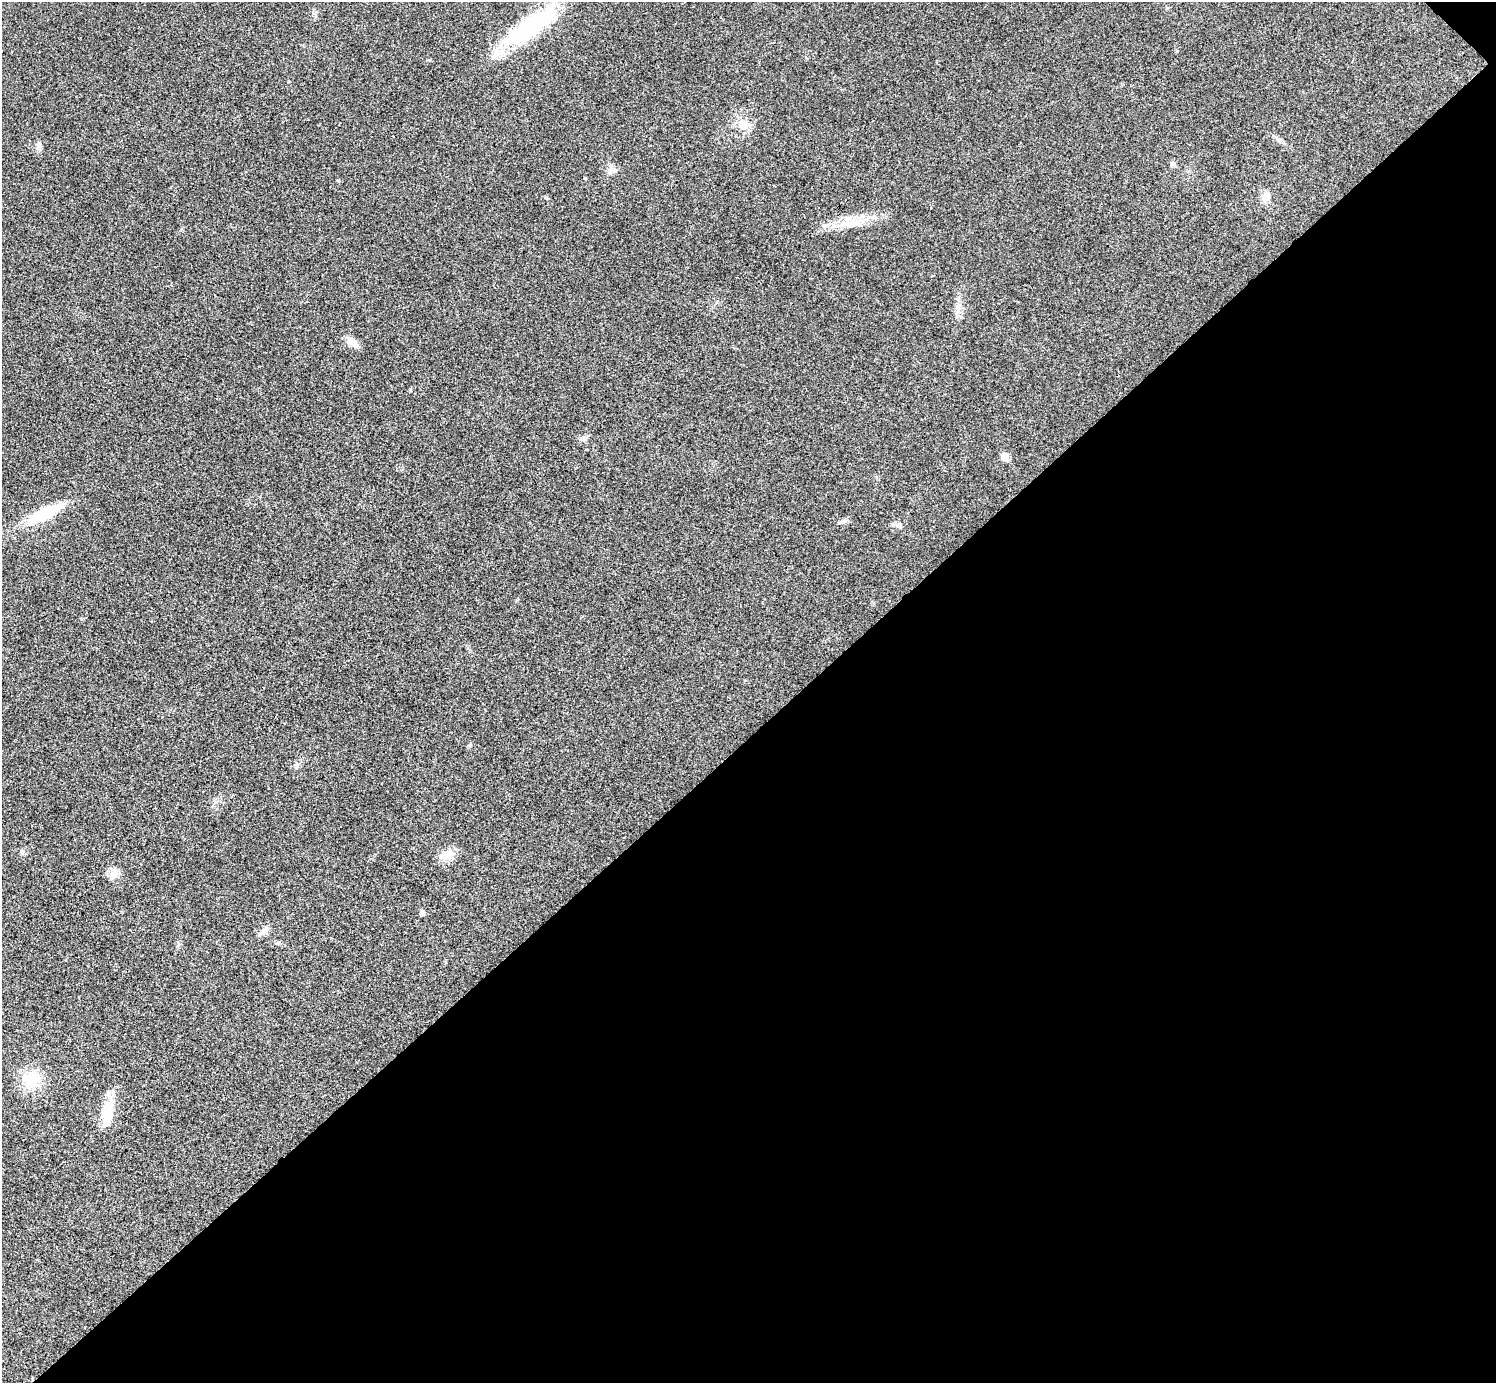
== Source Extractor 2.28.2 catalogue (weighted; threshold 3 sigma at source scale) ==
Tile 12 of 4 x 4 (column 4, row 3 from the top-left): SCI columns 4487-5980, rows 1682-3062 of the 5983 x 5983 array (HDU 1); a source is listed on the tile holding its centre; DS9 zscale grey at full resolution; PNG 1498 x 1385 px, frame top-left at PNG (2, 2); no overlay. Shown black and unused: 47% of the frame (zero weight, under 3 of 4 exposures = <1% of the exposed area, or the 3 px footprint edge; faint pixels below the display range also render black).
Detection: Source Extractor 2.28.2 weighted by HDU 2 'WHT'; one run over the whole footprint, this tile lists its part. Background 0.0211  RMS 0.0055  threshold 0.0246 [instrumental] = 3 sigma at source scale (4.5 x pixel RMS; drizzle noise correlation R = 1.50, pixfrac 1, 0.05/0.05 arcsec/px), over >= 5 px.
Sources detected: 21; all 21 listed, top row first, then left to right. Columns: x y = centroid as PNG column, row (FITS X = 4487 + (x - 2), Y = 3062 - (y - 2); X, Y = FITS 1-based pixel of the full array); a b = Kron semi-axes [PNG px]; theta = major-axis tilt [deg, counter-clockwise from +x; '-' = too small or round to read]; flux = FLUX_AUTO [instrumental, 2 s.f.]
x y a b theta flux
1167 8 5 5 - 0.65
530 27 75 21 37 55
743 124 12 11 - 7.7
39 146 11 7 81 2.3
1173 164 6 5 - 2.4
614 170 11 6 -16 2.3
1265 196 12 10 51 4.2
854 222 37 12 12 14
958 306 13 5 56 2.3
352 342 16 9 -31 4.7
1004 457 5 5 - 9.5
44 513 42 13 27 24
843 521 11 5 16 1.7
899 526 10 5 -26 1.6
22 852 7 5 -74 1.2
448 854 15 13 35 5.9
114 874 14 12 37 4.4
422 912 5 5 - 2
263 931 15 7 42 2.9
31 1079 15 15 - 20
108 1110 28 17 77 13
Overlapping masked pixels (flux is a lower limit): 1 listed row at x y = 44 513
Unlisted compact peaks at least as high as the median listed source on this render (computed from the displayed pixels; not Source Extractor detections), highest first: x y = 288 81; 470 745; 338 180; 1177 51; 429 60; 545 197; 585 178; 216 802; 1278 139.